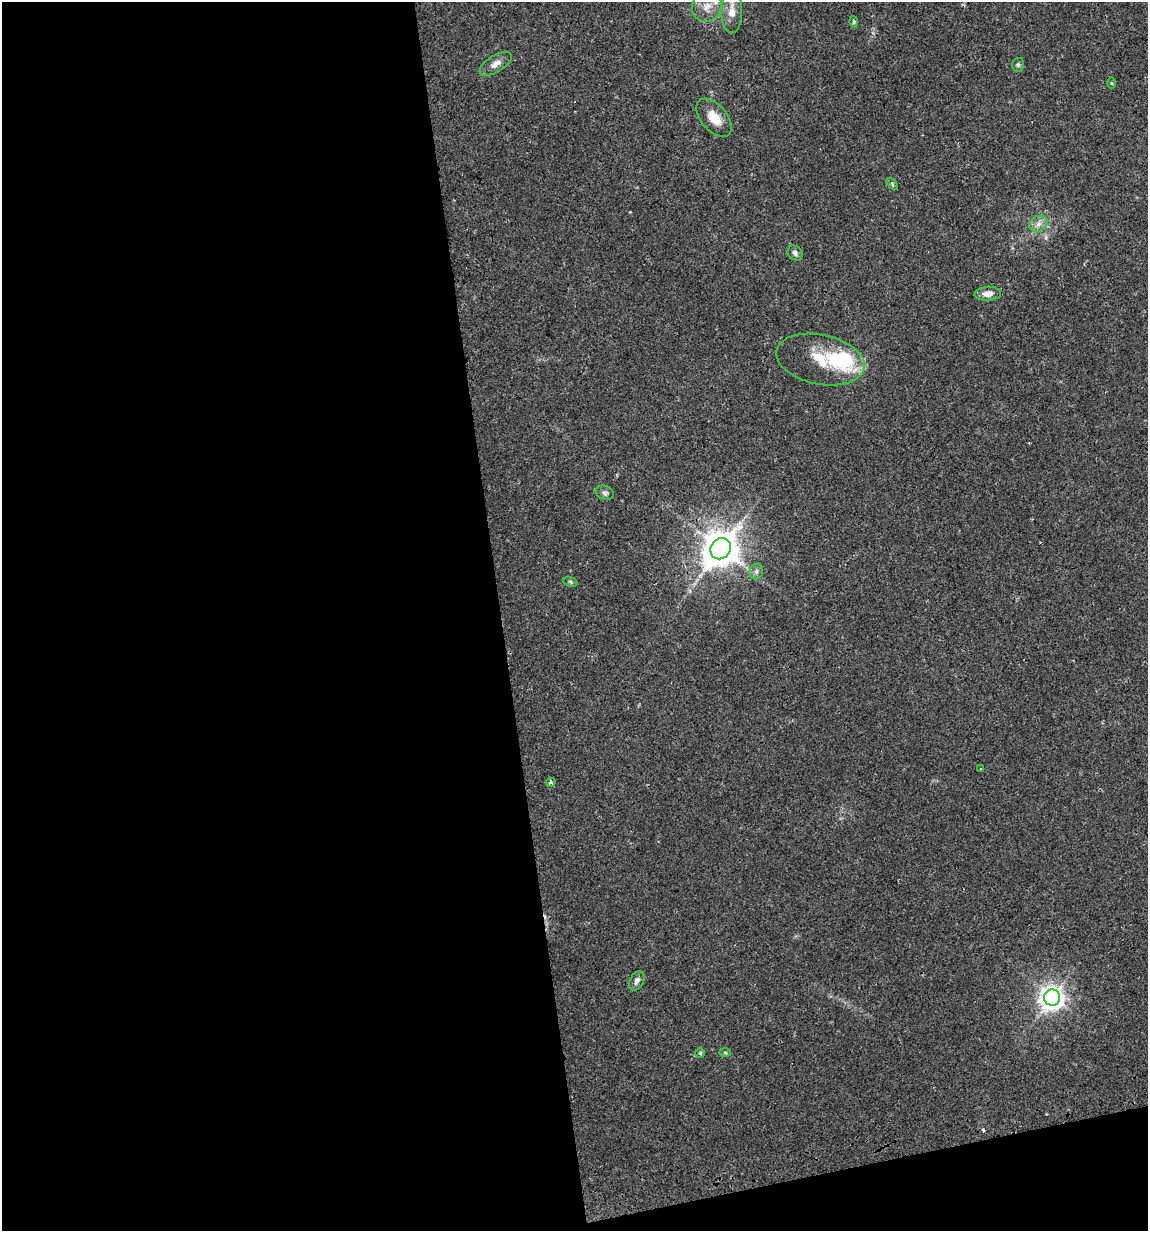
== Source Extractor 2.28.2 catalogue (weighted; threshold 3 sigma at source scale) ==
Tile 13 of 4 x 4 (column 1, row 4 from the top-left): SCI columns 37-1182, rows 33-1261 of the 4700 x 4980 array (HDU 1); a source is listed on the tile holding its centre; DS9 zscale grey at full resolution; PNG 1150 x 1233 px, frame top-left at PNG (2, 2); each listed source drawn as its Kron ellipse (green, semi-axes under 4 px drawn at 4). Shown black and unused: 46% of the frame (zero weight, under 2 of 3 exposures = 2% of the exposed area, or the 3 px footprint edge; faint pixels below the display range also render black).
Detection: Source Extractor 2.28.2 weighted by HDU 2 'WHT'; one run over the whole footprint, this tile lists its part. Background 0.0534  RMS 0.0079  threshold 0.0354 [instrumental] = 3 sigma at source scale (4.5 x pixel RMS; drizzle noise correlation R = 1.50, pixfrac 1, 0.0396/0.0396 arcsec/px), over >= 5 px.
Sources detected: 25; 1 inside a brighter object's white glare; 1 cosmic-ray / hot-pixel residue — neither listed nor drawn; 1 inside a brighter listed object's ellipse — not listed separately; the other 22 listed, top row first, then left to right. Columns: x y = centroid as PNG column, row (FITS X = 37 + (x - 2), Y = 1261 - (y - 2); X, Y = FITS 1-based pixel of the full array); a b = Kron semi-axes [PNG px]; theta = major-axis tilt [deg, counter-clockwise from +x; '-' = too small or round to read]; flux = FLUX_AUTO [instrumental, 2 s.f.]
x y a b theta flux
707 6 16 14 50 11
732 12 21 10 89 11
854 22 5 4 - 1.1
496 64 18 8 32 6
1018 65 7 6 - 1.5
1111 83 5 4 - 0.76
714 118 22 13 -50 13
892 184 7 4 -47 1.3
1038 224 10 7 32 4.3
795 253 8 6 -50 2.7
988 294 13 7 3 5.8
820 359 45 25 -12 36
605 493 9 7 -20 2.3
721 549 11 10 - 1700
756 571 8 6 74 2.7
570 582 7 4 -21 1.3
981 768 3 3 - 3.7
550 782 4 4 - 2.9
637 981 10 6 62 3.6
1052 997 8 8 - 610
725 1052 6 4 -2 0.92
700 1053 4 4 - 0.99
Isophote crosses this tile's border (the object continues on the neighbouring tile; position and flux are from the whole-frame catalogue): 1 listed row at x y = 732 12